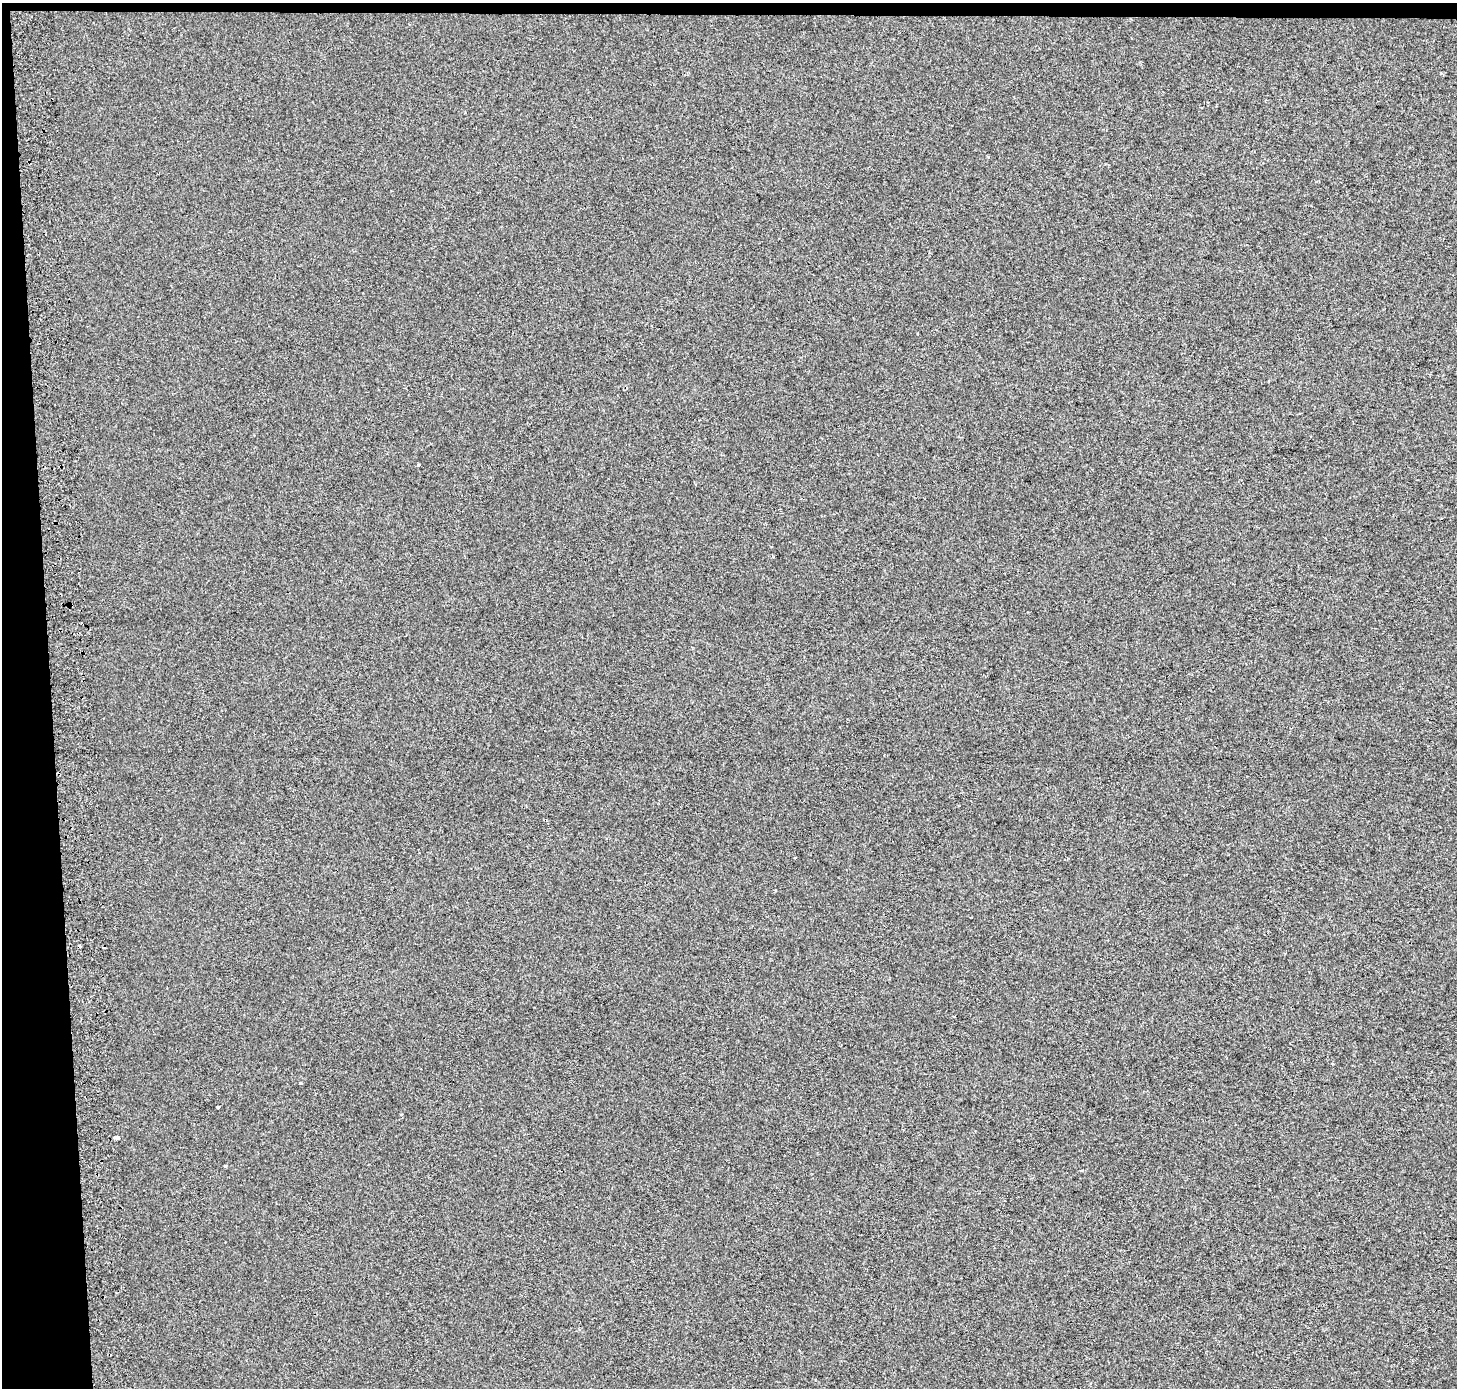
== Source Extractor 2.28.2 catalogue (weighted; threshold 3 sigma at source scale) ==
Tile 1 of 3 x 3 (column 1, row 1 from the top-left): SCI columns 73-1527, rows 2774-4159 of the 4510 x 4167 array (HDU 1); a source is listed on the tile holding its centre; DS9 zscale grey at full resolution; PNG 1459 x 1390 px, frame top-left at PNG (2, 3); no overlay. Shown black and unused: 4% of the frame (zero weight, under 2 of 3 exposures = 2% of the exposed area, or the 3 px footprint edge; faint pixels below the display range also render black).
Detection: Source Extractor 2.28.2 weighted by HDU 2 'WHT'; one run over the whole footprint, this tile lists its part. Background 0.00625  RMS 0.0067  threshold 0.0303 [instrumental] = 3 sigma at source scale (4.5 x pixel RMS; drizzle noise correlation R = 1.50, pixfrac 1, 0.0396/0.0396 arcsec/px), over >= 5 px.
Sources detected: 8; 3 cosmic-ray / hot-pixel residue — not listed; the other 5 listed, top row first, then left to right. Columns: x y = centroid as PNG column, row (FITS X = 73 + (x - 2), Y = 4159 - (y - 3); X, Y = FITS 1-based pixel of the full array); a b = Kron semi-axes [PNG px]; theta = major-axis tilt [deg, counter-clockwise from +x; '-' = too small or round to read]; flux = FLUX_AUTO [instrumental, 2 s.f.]
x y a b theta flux
418 465 4 3 - 0.68
300 1083 3 2 - 0.82
218 1107 4 3 - 1.8
116 1137 5 3 - 4.9
225 1166 3 3 - 0.93